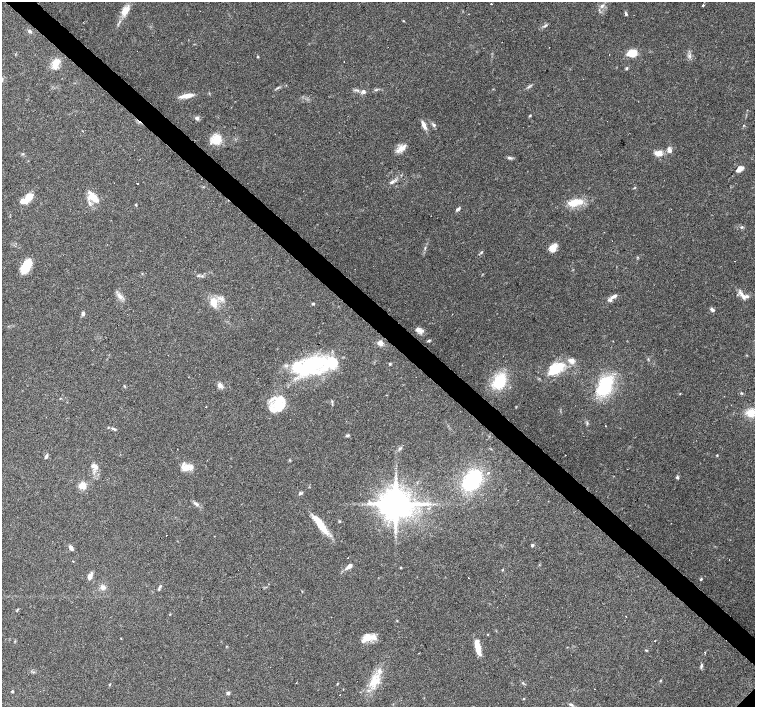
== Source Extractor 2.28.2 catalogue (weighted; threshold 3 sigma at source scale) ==
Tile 11 of 4 x 4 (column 3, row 3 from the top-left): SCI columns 3010-4514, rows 1568-2976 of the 6019 x 6019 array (HDU 1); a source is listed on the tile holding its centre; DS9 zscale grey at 2 x 2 block average (1 PNG px = mean of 2 x 2 image px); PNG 757 x 709 px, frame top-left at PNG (2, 2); no overlay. Shown black and unused: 4% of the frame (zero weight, under 3 of 4 exposures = <1% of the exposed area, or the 3 px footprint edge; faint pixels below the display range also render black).
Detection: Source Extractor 2.28.2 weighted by HDU 2 'WHT'; one run over the whole footprint, this tile lists its part. Background 0.0444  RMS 0.0047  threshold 0.021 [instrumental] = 3 sigma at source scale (4.5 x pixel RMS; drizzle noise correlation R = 1.50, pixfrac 1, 0.0396/0.0396 arcsec/px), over >= 5 px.
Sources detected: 131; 3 inside a brighter object's white glare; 11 cosmic-ray / hot-pixel residue — not listed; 13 inside a brighter listed object's ellipse — not listed separately; the other 104 listed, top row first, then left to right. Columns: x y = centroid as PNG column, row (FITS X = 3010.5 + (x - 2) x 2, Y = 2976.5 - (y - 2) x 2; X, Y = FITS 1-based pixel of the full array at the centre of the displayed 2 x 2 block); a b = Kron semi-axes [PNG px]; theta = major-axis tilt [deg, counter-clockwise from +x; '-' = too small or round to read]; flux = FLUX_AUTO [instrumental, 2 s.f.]
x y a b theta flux
491 4 2 2 - 0.93
602 6 6 4 45 2.8
703 6 2 2 - 4.2
125 10 14 8 56 12
626 14 5 3 - 1.5
403 21 2 2 - 1.3
545 25 8 3 28 1.9
30 31 5 4 - 2.3
632 53 7 5 14 26
258 57 3 3 - 0.79
55 64 13 7 66 12
626 68 4 3 - 1.3
529 87 6 2 45 1.3
363 92 5 4 - 3.4
187 96 14 4 10 12
530 116 4 3 - 0.97
197 118 4 4 - 3.2
423 125 10 4 -64 6.8
434 125 4 4 - 1.8
744 125 3 2 - 0.64
216 139 10 10 - 21
401 149 11 8 20 8.2
669 150 6 4 -75 5.1
659 153 9 6 3 9.3
509 158 7 3 -9 2.2
739 169 7 4 31 9.8
392 182 8 4 37 3.3
137 183 2 2 - 1.2
28 198 11 9 42 10
94 198 18 9 -47 15
23 201 5 3 - 16
574 202 21 9 14 18
136 205 3 2 - 1
458 209 6 3 40 2.4
742 227 4 3 - 1.4
425 248 4 2 - 0.95
553 248 10 7 49 8.1
481 252 4 3 - 1.3
26 266 15 8 62 26
741 294 11 4 -49 5.2
614 296 10 4 31 4.3
121 297 5 3 - 3
214 302 9 7 -70 14
313 304 3 3 - 1.3
712 310 5 3 - 3
83 314 5 3 - 2.6
127 314 2 2 - 0.5
452 314 2 2 - 0.36
419 330 11 5 -24 5.8
429 340 5 3 - 1.3
380 343 7 6 - 5.5
92 350 2 2 - 0.48
390 364 3 3 - 1.3
312 366 31 21 27 86
557 369 20 9 46 30
499 381 16 11 61 43
220 385 7 5 -44 4.4
124 386 4 2 - 0.85
604 386 17 9 64 90
680 394 3 2 - 0.57
60 398 3 2 - 0.54
278 403 18 16 54 27
206 407 2 2 - 0.76
751 413 10 8 30 15
605 426 2 2 - 0.55
114 429 8 3 -28 2.1
347 435 5 3 - 1.5
400 448 3 3 - 1.2
565 455 2 2 - 0.3
717 455 3 2 - 0.72
46 456 6 3 74 2.2
95 467 9 5 -54 5.5
186 468 10 6 6 12
677 477 4 4 - 1.6
472 480 21 14 52 84
82 485 3 3 - 50
300 493 4 4 - 1.7
196 504 9 3 -31 2.9
396 504 7 6 - 2900
340 521 4 2 - 0.95
321 525 27 7 -55 21
532 545 3 3 - 1.8
71 548 7 4 -56 3.2
348 558 2 2 - 0.45
349 566 9 4 41 5.3
401 567 3 2 - 0.84
90 576 6 5 - 5.3
701 579 3 2 - 1.1
160 586 5 3 - 1.6
103 588 7 4 37 3.5
397 621 3 2 - 0.56
369 638 16 8 19 13
654 641 2 2 - 0.46
478 647 15 5 -75 17
646 650 4 2 - 0.82
705 652 2 2 - 0.7
701 666 6 3 77 2
375 681 17 12 73 20
337 683 4 2 - 0.67
110 684 4 2 - 0.8
12 691 3 3 - 1.5
228 693 4 4 - 2.3
524 699 2 2 - 0.6
571 705 7 3 -23 2.1
Diffuse or blended objects may show on this block-average render without a row.